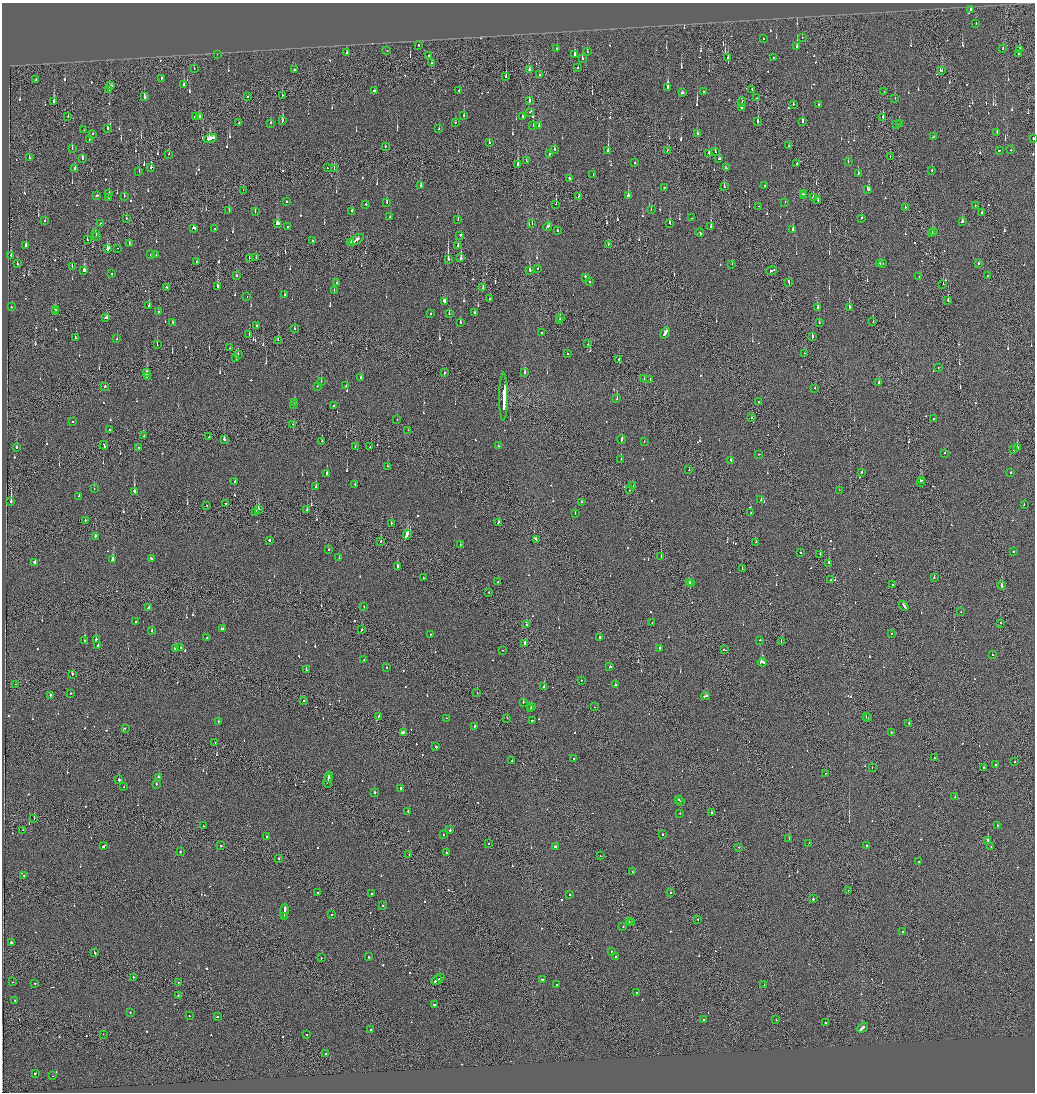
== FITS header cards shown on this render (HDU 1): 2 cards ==
NAXIS1  =                 2065
NAXIS2  =                 2180

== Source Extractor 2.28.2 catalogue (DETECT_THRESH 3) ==
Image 2065 x 2180 px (HDU 1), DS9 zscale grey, zoomed out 1/2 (1 PNG px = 2 x 2 image px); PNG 1037 x 1094 px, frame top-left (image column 1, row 2179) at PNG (2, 3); each listed source drawn as its Kron ellipse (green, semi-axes under 4 px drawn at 4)
Background -0.131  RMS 0.067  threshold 0.201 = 3 sigma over >= 5 px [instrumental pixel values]
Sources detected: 1018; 45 cannot appear on this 1/2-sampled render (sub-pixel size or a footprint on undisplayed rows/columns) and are neither listed nor drawn; of the other 973, the 500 brightest by FLUX_AUTO listed and drawn (473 fainter detections omitted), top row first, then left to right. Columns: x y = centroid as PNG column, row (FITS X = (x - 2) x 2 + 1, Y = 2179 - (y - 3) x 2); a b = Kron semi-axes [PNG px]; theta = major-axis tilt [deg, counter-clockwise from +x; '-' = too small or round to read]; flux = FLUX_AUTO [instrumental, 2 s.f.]
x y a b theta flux
971 9 2 2 - 99
976 24 2 1 - 80
802 37 2 2 - 79
764 39 2 1 - 150
418 45 2 2 - 110
797 47 2 2 - 400
556 49 2 2 - 81
1003 49 2 2 - 70
1019 50 3 1 - 100
387 51 2 2 - 210
587 52 2 2 - 77
347 53 2 2 - 96
217 54 2 2 - 110
574 54 3 2 - 140
1019 54 2 2 - 520
429 56 2 2 - 80
582 58 2 2 - 85
728 58 3 1 - 110
773 58 2 2 - 66
432 63 2 2 - 88
578 68 2 1 - 150
194 69 2 2 - 65
295 70 2 2 - 76
529 70 3 2 - 96
941 70 3 2 - 110
539 75 2 2 - 160
506 76 3 2 - 160
161 78 2 2 - 100
36 80 2 2 - 110
184 85 3 2 - 110
111 86 3 2 - 150
667 88 4 2 - 530
109 89 2 1 - 79
752 89 2 2 - 170
459 90 2 2 - 85
374 91 2 2 - 330
703 92 2 2 - 110
884 92 2 2 - 94
682 93 3 2 - 190
282 95 2 1 - 120
144 97 2 2 - 1700
248 97 2 2 - 93
757 98 2 1 - 62
895 98 2 1 - 63
529 101 3 2 - 220
54 102 3 2 - 530
742 102 5 1 - 250
793 104 2 2 - 60
819 104 2 2 - 250
741 107 4 2 - 820
530 112 2 2 - 130
68 116 2 2 - 68
464 116 3 2 - 100
522 116 2 2 - 61
195 117 2 1 - 330
199 117 2 1 - 260
883 118 3 2 - 150
283 121 3 2 - 360
758 121 3 2 - 410
802 121 2 2 - 140
239 122 2 2 - 80
270 123 2 2 - 100
455 123 2 2 - 190
899 124 2 1 - 63
539 125 3 2 - 170
896 125 2 1 - 87
533 126 2 2 - 84
108 128 2 2 - 200
439 129 2 2 - 100
84 130 2 2 - 62
997 132 2 2 - 110
697 133 2 2 - 100
93 134 2 2 - 64
934 137 4 2 - 72
210 138 7 2 16 670
1033 138 2 2 - 110
89 139 2 2 - 110
489 142 2 2 - 59
385 146 2 2 - 88
789 146 2 2 - 120
72 148 3 2 - 72
554 149 2 2 - 140
667 150 2 2 - 92
999 150 2 2 - 120
1011 150 2 2 - 79
608 151 2 2 - 2700
715 152 2 2 - 84
709 153 2 1 - 140
169 154 2 2 - 74
549 154 2 2 - 99
890 156 2 2 - 130
29 158 2 1 - 86
82 158 3 2 - 300
719 159 3 2 - 160
526 161 2 2 - 72
848 161 2 2 - 120
635 163 2 2 - 76
796 164 2 1 - 110
518 165 4 2 - 260
151 167 2 2 - 150
75 168 3 2 - 160
327 168 2 1 - 67
726 168 2 2 - 120
334 169 4 1 - 69
932 170 2 2 - 70
139 171 3 2 - 71
858 173 2 2 - 150
593 174 2 2 - 67
570 178 3 2 - 380
421 185 2 2 - 150
765 186 2 2 - 210
724 187 3 2 - 110
664 188 2 2 - 100
868 189 3 2 - 270
243 190 2 1 - 100
109 193 2 2 - 61
803 194 3 2 - 82
97 195 2 2 - 120
124 196 2 2 - 73
578 196 2 2 - 58
628 196 3 2 - 440
803 196 4 1 - 110
108 197 2 2 - 100
813 197 3 2 - 270
818 200 2 2 - 110
287 201 2 2 - 120
387 202 2 2 - 82
785 202 2 1 - 64
366 204 2 2 - 140
556 204 2 1 - 430
759 206 2 2 - 58
975 206 2 1 - 59
905 207 2 2 - 120
229 210 2 2 - 58
651 210 2 2 - 90
255 211 2 2 - 79
352 211 3 2 - 65
982 212 2 1 - 140
390 217 2 2 - 70
126 218 2 2 - 350
692 218 2 2 - 100
861 218 2 2 - 130
458 220 3 2 - 73
45 221 2 2 - 62
963 221 3 2 - 140
100 223 2 1 - 64
670 223 4 2 - 230
277 224 3 3 - 140
532 224 2 1 - 84
288 226 2 2 - 85
548 227 4 2 - 210
711 227 2 2 - 300
194 228 4 2 - 250
214 229 2 2 - 110
793 230 2 2 - 1100
558 231 2 2 - 61
934 232 2 1 - 85
95 233 2 2 - 64
700 233 4 2 - 380
932 234 3 2 - 270
460 235 3 2 - 120
96 236 2 2 - 59
87 240 3 1 - 80
357 240 8 2 31 470
312 241 2 2 - 120
350 243 4 2 - 270
129 244 3 2 - 130
26 245 2 2 - 120
608 245 2 2 - 150
458 246 2 2 - 120
118 248 2 1 - 62
108 249 3 2 - 1500
150 254 2 1 - 59
156 254 2 2 - 64
11 255 2 2 - 230
249 258 2 1 - 58
256 258 2 2 - 110
461 258 2 2 - 340
448 259 2 1 - 2400
197 261 2 1 - 93
879 263 3 2 - 100
979 263 2 2 - 140
17 264 2 2 - 85
732 264 2 1 - 120
883 264 2 2 - 74
72 266 2 2 - 130
538 268 2 2 - 65
84 270 3 2 - 2000
529 270 3 2 - 190
771 270 5 2 - 400
112 274 2 2 - 110
236 276 2 2 - 66
987 276 2 2 - 130
585 277 4 2 - 310
919 277 2 1 - 58
590 281 2 1 - 58
337 282 2 2 - 75
789 282 3 1 - 180
943 284 2 2 - 270
166 287 2 2 - 86
218 287 3 3 - 170
483 287 3 2 - 72
334 291 2 2 - 83
285 294 2 2 - 180
247 297 2 2 - 59
489 299 2 2 - 95
444 301 3 2 - 240
948 301 3 2 - 120
149 306 2 2 - 70
11 307 2 2 - 130
818 307 2 2 - 190
849 307 2 2 - 1000
55 310 2 2 - 170
55 312 2 2 - 460
158 312 2 2 - 85
430 313 2 2 - 60
449 313 3 2 - 150
474 313 2 2 - 180
560 317 3 2 - 70
105 318 3 2 - 190
559 320 2 1 - 170
172 322 2 2 - 100
873 322 2 1 - 72
460 323 3 2 - 170
819 323 2 2 - 260
256 325 2 2 - 72
295 329 2 1 - 130
541 333 2 2 - 81
665 333 6 2 56 350
249 334 2 2 - 100
812 336 3 2 - 130
75 338 2 2 - 59
117 339 2 2 - 83
278 340 2 1 - 220
157 344 2 2 - 97
588 344 2 2 - 75
230 348 2 1 - 96
567 353 2 2 - 120
804 353 2 1 - 200
238 354 2 2 - 60
236 358 2 1 - 66
619 359 2 1 - 350
938 367 2 2 - 92
146 372 4 2 - 210
525 372 2 2 - 570
444 373 2 1 - 100
147 377 3 2 - 310
361 377 2 2 - 130
644 379 2 2 - 75
650 379 2 2 - 190
321 381 3 2 - 79
879 383 2 2 - 120
105 386 2 2 - 100
318 386 2 2 - 71
346 386 2 2 - 88
815 388 2 2 - 66
504 397 24 1 90 140000
617 399 2 2 - 150
295 402 2 2 - 77
758 402 2 1 - 62
294 405 2 2 - 130
334 405 3 2 - 120
752 418 2 2 - 92
397 419 2 1 - 65
933 419 2 2 - 78
73 422 2 2 - 71
293 424 2 1 - 75
110 430 2 1 - 110
408 430 2 1 - 62
144 436 2 2 - 68
209 437 2 1 - 130
621 439 4 2 - 230
224 440 3 2 - 310
322 441 2 2 - 63
644 442 2 2 - 66
104 445 4 2 - 290
498 446 2 2 - 130
16 447 2 2 - 110
355 447 2 1 - 120
369 447 2 1 - 120
1017 447 2 2 - 190
138 448 3 2 - 190
1014 450 2 2 - 82
945 453 2 2 - 160
759 454 2 2 - 60
621 459 2 2 - 140
731 460 2 2 - 100
387 466 2 1 - 120
689 470 2 1 - 58
862 472 2 1 - 87
1011 472 2 2 - 280
327 473 2 2 - 270
921 480 3 2 - 570
235 481 2 2 - 340
920 482 2 2 - 290
355 484 2 2 - 60
633 486 2 2 - 110
316 487 3 2 - 98
94 489 2 1 - 85
629 490 2 1 - 71
839 490 2 2 - 68
134 491 3 2 - 740
79 496 2 2 - 70
761 500 2 2 - 82
11 501 2 2 - 1200
581 502 2 2 - 65
225 504 2 2 - 130
1024 504 2 2 - 97
207 505 2 1 - 75
258 510 2 1 - 490
307 510 2 1 - 59
256 512 3 2 - 160
575 513 2 2 - 120
751 513 2 1 - 69
85 520 2 1 - 110
498 522 3 2 - 230
391 523 2 1 - 79
407 535 5 2 - 580
96 536 3 2 - 130
536 539 3 1 - 220
270 540 2 2 - 740
381 541 3 1 - 67
755 542 2 2 - 60
460 545 2 2 - 59
328 549 2 2 - 84
1013 552 2 2 - 110
800 553 2 2 - 85
820 555 2 1 - 150
661 557 2 1 - 220
151 558 4 2 - 350
339 558 2 2 - 67
113 559 4 2 - 530
35 562 2 2 - 220
829 563 3 2 - 250
398 567 4 2 - 350
742 569 2 2 - 190
423 578 2 2 - 66
934 578 2 2 - 84
831 579 2 1 - 140
498 582 2 2 - 200
689 582 3 2 - 160
691 583 2 2 - 140
892 585 2 1 - 93
1002 585 4 2 - 310
489 593 2 1 - 59
364 606 2 2 - 97
904 606 5 2 - 410
148 608 3 2 - 110
961 612 2 1 - 80
135 621 2 1 - 69
652 623 2 2 - 110
1001 623 2 2 - 100
526 625 2 2 - 67
222 629 3 2 - 180
362 630 2 1 - 110
152 631 2 2 - 82
892 633 2 2 - 150
430 634 2 2 - 110
599 637 2 2 - 100
207 638 2 2 - 63
96 639 2 2 - 260
760 640 2 2 - 160
85 641 2 2 - 79
781 642 2 1 - 140
525 643 2 2 - 320
98 645 3 2 - 170
180 648 2 2 - 160
660 648 2 2 - 110
175 649 4 2 - 180
502 650 2 2 - 63
724 650 3 1 - 110
992 655 2 1 - 210
364 660 2 2 - 73
762 662 4 2 - 430
610 667 3 2 - 140
387 668 2 1 - 82
306 670 2 2 - 76
72 675 2 1 - 110
581 680 2 2 - 84
15 684 2 1 - 150
615 685 2 2 - 71
544 686 2 2 - 110
70 693 2 1 - 71
477 693 2 1 - 63
51 695 2 2 - 490
706 696 4 2 - 220
304 700 2 1 - 190
523 702 2 2 - 400
532 706 3 2 - 260
594 707 2 2 - 60
530 709 2 2 - 270
379 716 2 1 - 220
866 717 2 1 - 120
446 718 2 1 - 250
507 718 2 1 - 60
868 718 2 2 - 140
532 720 2 2 - 630
218 721 2 2 - 95
909 723 2 2 - 160
474 726 2 2 - 830
125 728 2 1 - 220
403 732 4 2 - 240
891 732 2 2 - 67
215 743 2 1 - 310
436 747 2 2 - 93
934 758 2 1 - 58
573 759 2 1 - 90
512 761 2 2 - 110
1015 762 2 2 - 110
996 765 2 2 - 310
872 767 2 1 - 60
984 768 2 2 - 540
825 773 2 1 - 71
158 777 2 2 - 73
329 777 5 2 - 420
119 780 2 2 - 450
328 781 7 1 79 300
156 784 2 2 - 220
124 787 2 1 - 58
400 788 2 2 - 170
375 793 2 2 - 94
955 797 2 2 - 59
678 799 2 2 - 200
681 801 2 2 - 150
408 811 2 2 - 100
680 813 2 2 - 96
711 813 2 2 - 190
34 819 2 1 - 150
997 825 2 2 - 220
203 826 2 1 - 66
23 830 2 1 - 87
450 830 3 2 - 150
443 834 2 1 - 81
662 834 2 2 - 400
266 837 2 2 - 80
789 839 2 1 - 150
988 840 2 2 - 340
809 843 2 2 - 330
488 844 2 2 - 140
104 846 4 2 - 240
221 846 2 2 - 140
866 846 2 2 - 320
991 846 2 1 - 63
555 847 2 2 - 410
738 847 2 1 - 73
180 852 2 2 - 190
447 852 2 2 - 130
409 854 2 1 - 86
600 856 2 1 - 78
279 858 2 1 - 96
919 861 2 1 - 340
633 872 2 2 - 110
24 876 2 2 - 110
848 890 2 1 - 66
318 892 2 2 - 350
671 893 2 2 - 77
371 894 3 2 - 140
569 894 2 1 - 77
813 899 2 2 - 300
382 905 2 2 - 79
284 911 7 2 81 660
331 915 2 2 - 65
284 916 2 2 - 320
698 919 2 1 - 91
629 921 2 1 - 580
631 923 2 1 - 110
623 927 2 2 - 74
903 932 2 1 - 160
11 943 2 2 - 280
611 951 2 2 - 59
94 952 3 2 - 150
616 956 2 1 - 370
369 957 2 2 - 96
321 958 2 2 - 100
133 977 2 1 - 72
441 977 2 1 - 590
437 980 6 2 29 480
542 980 2 2 - 150
13 982 2 1 - 67
178 982 2 2 - 60
35 983 2 2 - 76
556 985 2 2 - 72
764 985 2 1 - 63
636 993 3 2 - 110
178 995 2 2 - 65
15 1000 2 2 - 61
434 1005 2 2 - 470
130 1012 2 2 - 58
189 1016 2 1 - 70
217 1016 2 2 - 110
703 1020 2 2 - 74
776 1020 2 2 - 93
825 1023 2 2 - 90
863 1028 6 2 41 1200
371 1029 2 2 - 100
103 1034 2 1 - 64
307 1035 2 1 - 120
326 1054 2 1 - 94
35 1073 3 2 - 200
53 1076 2 1 - 84
At the frame edge (FLAGS 8, measured only in part): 1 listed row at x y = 1033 138
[473 fainter detections neither listed nor drawn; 45 sub-pixel or undisplayed-footprint detections neither listed nor drawn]